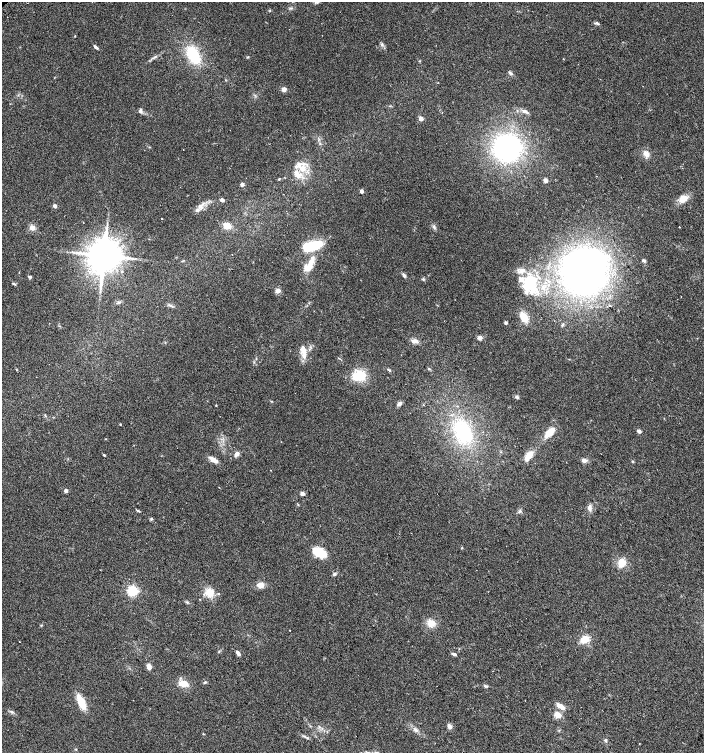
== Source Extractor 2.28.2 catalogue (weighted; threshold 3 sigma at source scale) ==
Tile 6 of 4 x 4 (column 2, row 2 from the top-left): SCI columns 1572-2975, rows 3036-4536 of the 6015 x 6062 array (HDU 1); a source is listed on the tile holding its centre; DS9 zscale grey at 2 x 2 block average (1 PNG px = mean of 2 x 2 image px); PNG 706 x 755 px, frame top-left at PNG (2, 2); no overlay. Shown black and unused: <1% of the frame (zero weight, under 2 of 3 exposures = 2% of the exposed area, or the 3 px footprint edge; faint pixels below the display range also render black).
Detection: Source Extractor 2.28.2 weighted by HDU 2 'WHT'; one run over the whole footprint, this tile lists its part. Background 0.0686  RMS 0.0087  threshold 0.0392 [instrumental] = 3 sigma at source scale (4.5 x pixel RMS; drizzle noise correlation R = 1.50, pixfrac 1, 0.0396/0.0396 arcsec/px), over >= 5 px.
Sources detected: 111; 3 inside a brighter object's white glare — not listed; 1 coinciding with a brighter row at this scale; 13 inside a brighter listed object's ellipse — not listed separately; the other 94 listed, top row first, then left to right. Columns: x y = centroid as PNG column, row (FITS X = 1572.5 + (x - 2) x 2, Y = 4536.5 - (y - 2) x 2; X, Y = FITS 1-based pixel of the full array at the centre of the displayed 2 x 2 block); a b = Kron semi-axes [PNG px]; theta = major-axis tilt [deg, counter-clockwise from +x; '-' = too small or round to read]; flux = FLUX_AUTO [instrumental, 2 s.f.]
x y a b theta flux
290 8 3 2 - 1.8
597 23 6 3 -30 3.4
96 47 5 3 - 4.7
193 55 15 9 -62 87
510 73 6 3 -24 3.3
284 89 5 4 - 7.3
140 110 6 4 76 4.2
525 111 8 4 -28 6.6
421 119 3 2 - 20
507 148 21 20 - 330
183 150 2 2 - 3.1
646 153 8 6 -42 11
302 168 9 9 - 23
279 179 3 2 - 1.5
545 180 5 4 - 6.4
242 184 3 3 - 6.5
361 191 3 2 - 8.6
683 199 8 7 - 17
222 200 2 2 - 13
54 206 3 2 - 8.8
201 206 10 5 57 9.6
162 218 2 2 - 0.93
227 226 7 6 - 17
32 227 6 6 - 9.5
434 227 5 3 - 3
679 227 2 2 - 8.3
311 246 16 7 16 100
104 256 8 8 - 4500
644 261 4 3 - 3.2
308 267 10 8 36 21
584 271 32 29 71 800
404 275 6 3 -51 4
30 277 4 3 - 3.2
423 279 4 3 - 2.3
521 279 8 6 43 11
13 283 3 3 - 1.5
532 284 27 8 -77 53
543 287 4 3 - 3.6
278 291 5 4 - 8.1
118 302 3 2 - 2
170 306 4 2 - 2.5
524 317 11 6 -61 28
506 323 3 3 - 4.6
479 338 5 4 - 7
414 341 7 5 -6 9.4
303 350 19 6 -79 18
16 369 4 2 - 1.3
429 369 3 2 - 1.7
389 370 5 2 - 1.8
360 375 11 10 - 45
517 397 5 4 - 3.3
399 404 5 4 - 5.9
216 406 2 2 - 1.7
45 416 4 2 - 1.4
120 424 2 2 - 1.3
639 431 4 3 - 5.6
463 432 31 21 -62 130
548 433 9 5 44 29
237 454 6 5 - 6.7
104 455 3 2 - 2.1
529 455 9 5 53 24
213 460 8 4 -30 15
584 460 6 5 - 6.3
66 491 3 3 - 7.7
302 494 4 4 - 6
589 508 10 5 -88 6.9
138 511 4 3 - 1.9
520 511 5 3 - 3
151 519 5 2 - 1.7
319 552 17 9 -20 33
621 563 9 8 - 20
334 574 4 4 - 3.1
261 585 7 6 - 13
132 591 3 3 - 260
209 592 10 8 -56 22
431 623 8 6 -2 19
290 630 2 2 - 1.1
584 639 9 6 30 23
19 641 2 2 - 0.83
238 654 6 3 -55 6.1
454 654 5 3 - 4.5
148 666 5 4 - 7
205 682 4 3 - 2.1
183 684 10 6 -10 21
485 686 7 2 -12 2.1
81 702 13 6 -63 41
559 705 8 4 -32 13
11 711 4 2 - 2
558 715 3 3 - 53
450 726 6 5 - 6.8
415 730 6 4 -50 4.5
203 734 3 2 - 1.1
605 740 4 3 - 2.5
376 752 4 3 - 2.6
Isophote crosses this tile's border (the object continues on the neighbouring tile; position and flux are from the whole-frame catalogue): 1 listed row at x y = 376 752
Diffuse or blended objects may show on this block-average render without a row.